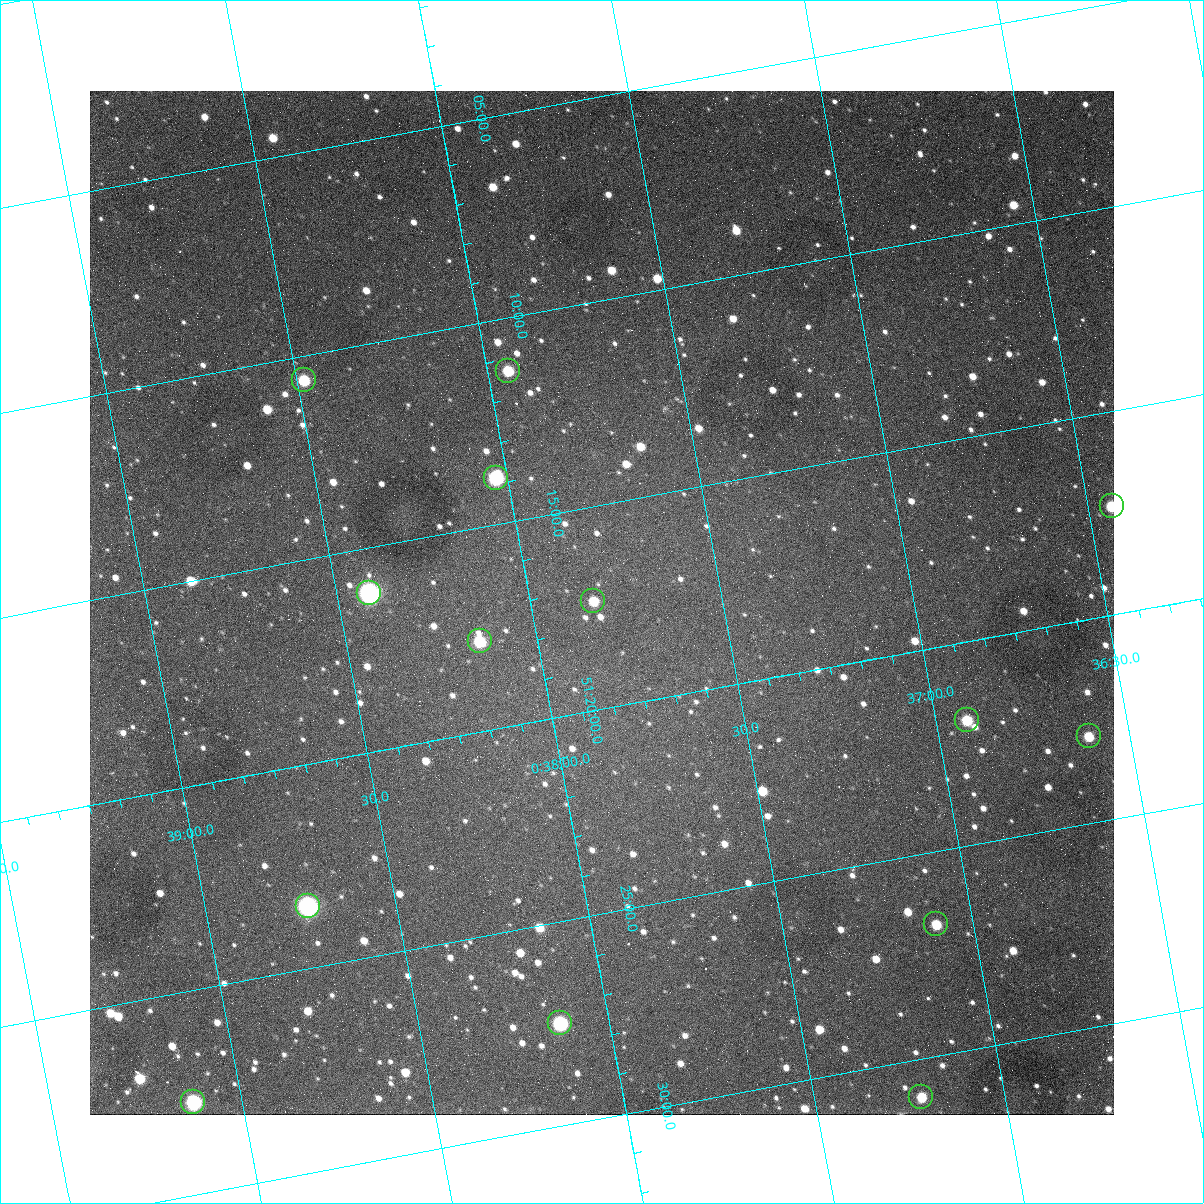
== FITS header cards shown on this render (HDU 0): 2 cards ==
NAXIS1  =                 1024
NAXIS2  =                 1024

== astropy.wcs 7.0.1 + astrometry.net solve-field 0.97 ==
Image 1024 x 1024 px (HDU 0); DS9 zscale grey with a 90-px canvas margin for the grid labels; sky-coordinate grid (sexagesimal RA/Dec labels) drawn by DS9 from the SOLVED WCS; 14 Tycho-2 reference stars matched to detected sources circled (green)
Header WCS: none
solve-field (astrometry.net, Tycho-2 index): SOLVED blind (the file carries no WCS)
Solved WCS: RA---TAN-SIP/DEC--TAN-SIP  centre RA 00:37:49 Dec +51:17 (9.45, +51.29 deg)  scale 1.49 arcsec/px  FOV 25.5' x 25.5'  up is -169 deg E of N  parity flipped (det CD > 0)
(file carries no celestial WCS; the grid is the blind solution)
Tycho-2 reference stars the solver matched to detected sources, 14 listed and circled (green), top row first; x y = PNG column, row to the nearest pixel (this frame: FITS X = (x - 90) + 1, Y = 1024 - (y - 91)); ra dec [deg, ICRS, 3 dp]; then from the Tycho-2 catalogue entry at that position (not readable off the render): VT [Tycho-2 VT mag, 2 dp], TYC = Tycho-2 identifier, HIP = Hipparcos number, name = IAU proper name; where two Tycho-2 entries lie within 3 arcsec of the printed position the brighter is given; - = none
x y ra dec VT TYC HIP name
508 371 9.486 +51.188 10.87 3261-2086-1 - -
304 380 9.620 +51.177 10.71 3261-2090-1 - -
496 478 9.507 +51.231 9.24 3261-2068-1 - -
1112 506 9.110 +51.289 10.95 3261-2033-1 - -
369 593 9.604 +51.268 7.70 3261-1879-1 3018 -
593 601 9.459 +51.289 11.04 3261-1703-1 - -
480 641 9.538 +51.296 10.24 3261-1493-1 - -
967 720 9.229 +51.365 11.03 3261-2198-1 - -
1089 736 9.152 +51.381 11.06 3261-1519-1 - -
308 906 9.683 +51.391 7.88 3261-1837-1 - -
936 924 9.274 +51.446 10.91 3261-1253-1 - -
560 1023 9.532 +51.458 9.03 3261-1423-1 - -
921 1097 9.305 +51.516 11.13 3261-2117-1 - -
193 1102 9.782 +51.462 9.45 3261-1155-1 - -